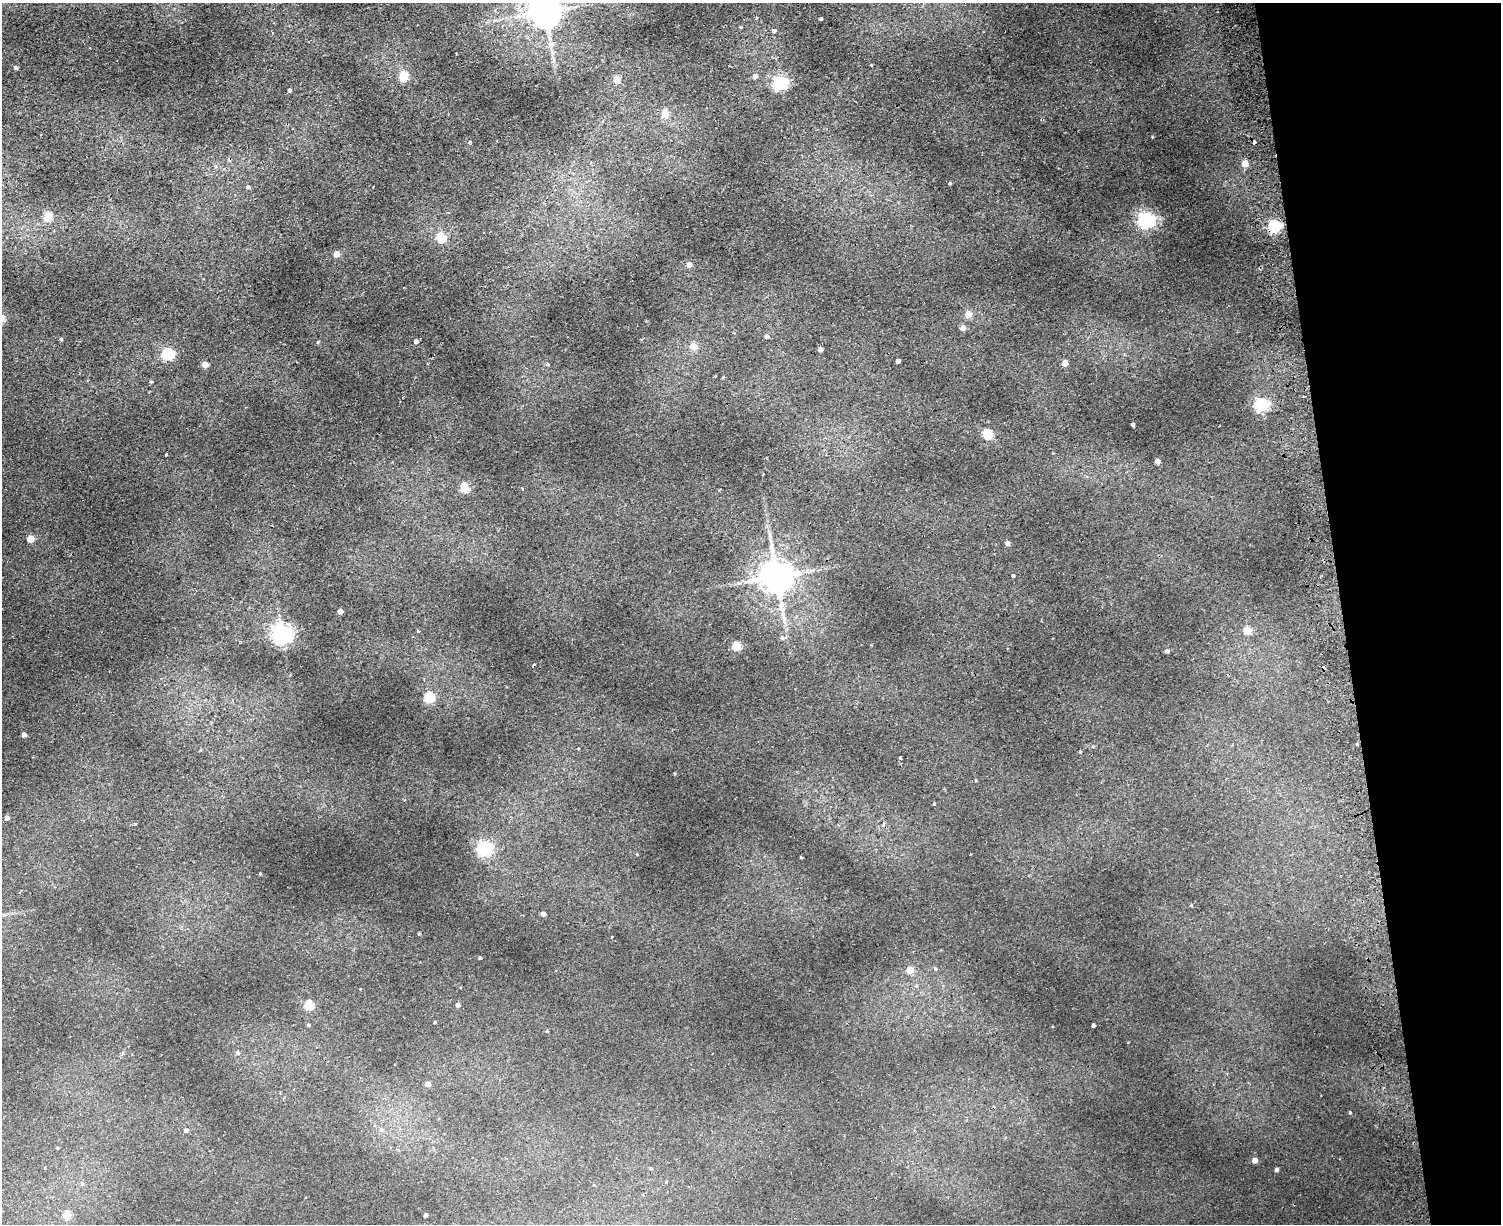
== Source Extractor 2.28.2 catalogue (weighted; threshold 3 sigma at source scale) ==
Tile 9 of 3 x 4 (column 3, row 3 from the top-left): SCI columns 3290-4788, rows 1279-2500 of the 4965 x 5000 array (HDU 1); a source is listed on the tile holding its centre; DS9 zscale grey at full resolution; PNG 1503 x 1226 px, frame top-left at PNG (2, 3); no overlay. Shown black and unused: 11% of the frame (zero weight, under 2 of 3 exposures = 4% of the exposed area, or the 3 px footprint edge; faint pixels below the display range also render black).
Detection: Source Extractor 2.28.2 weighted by HDU 2 'WHT'; one run over the whole footprint, this tile lists its part. Background 0.0318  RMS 0.0041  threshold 0.0185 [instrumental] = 3 sigma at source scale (4.5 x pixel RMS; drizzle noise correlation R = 1.50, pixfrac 1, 0.05/0.05 arcsec/px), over >= 5 px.
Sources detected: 96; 4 cosmic-ray / hot-pixel residue — not listed; the other 92 listed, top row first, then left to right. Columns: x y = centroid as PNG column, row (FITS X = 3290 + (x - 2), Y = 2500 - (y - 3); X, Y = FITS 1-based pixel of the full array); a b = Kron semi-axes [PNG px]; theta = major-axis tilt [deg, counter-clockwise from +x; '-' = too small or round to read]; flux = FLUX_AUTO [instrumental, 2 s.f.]
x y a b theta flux
545 12 9 9 - 840
821 19 3 3 - 0.57
740 27 4 4 - 0.36
774 31 4 4 - 1.7
456 54 2 2 - 0.27
554 61 7 4 70 0.72
15 68 3 3 - 0.81
403 76 5 5 - 19
755 76 4 4 - 2.2
616 79 5 5 - 7.4
780 83 6 6 - 91
289 90 4 3 - 0.94
665 114 5 5 - 8.8
469 142 3 3 - 0.92
1245 164 4 4 - 8.1
950 183 4 3 - 0.45
248 187 5 4 - 0.82
48 216 5 5 - 13
1146 220 6 6 - 140
1274 226 6 5 - 62
441 237 5 5 - 16
336 254 4 4 - 5.2
689 265 4 4 - 2.9
968 314 5 5 - 7.7
963 328 4 4 - 3.8
766 336 5 4 - 1.3
61 339 3 3 - 0.7
416 341 4 4 - 1.4
318 342 4 4 - 0.41
693 346 5 5 - 8.2
820 349 4 4 - 1.7
168 354 6 5 - 46
898 361 4 4 - 1.8
1065 363 4 4 - 4.5
547 364 5 5 - 0.67
205 365 4 4 - 5.3
151 382 4 4 - 0.42
1261 404 6 6 - 83
1133 425 4 3 - 0.85
987 434 7 5 -13 20
166 454 3 2 - 0.57
1157 461 4 4 - 2.6
464 488 5 5 - 17
522 489 4 2 - 0.33
770 535 9 4 -71 1.1
30 539 5 4 - 7.8
1007 543 4 4 - 1.7
1013 576 3 3 - 0.56
776 577 10 9 - 950
781 604 12 8 -87 3.3
340 611 4 4 - 2.9
784 620 15 6 84 2.3
418 631 3 3 - 0.32
1247 631 5 5 - 8.6
282 634 7 7 - 210
782 638 6 5 - 1.2
736 646 5 5 - 17
1167 651 4 4 - 1.2
429 697 5 5 - 25
24 735 4 4 - 1.7
1357 744 3 3 - 1.6
200 750 4 3 - 0.43
1080 752 3 3 - 0.33
900 757 3 3 - 0.75
934 804 4 3 - 0.36
7 818 4 4 - 1.9
135 824 4 3 - 0.57
883 825 5 3 - 0.53
484 848 8 6 37 90
970 854 2 2 - 0.3
1191 905 4 4 - 0.39
543 914 4 4 - 2
419 934 3 2 - 0.41
612 937 2 2 - 0.33
480 958 3 3 - 0.54
935 969 6 4 -69 0.59
910 970 5 5 - 6.3
309 1005 5 5 - 20
458 1005 4 4 - 1.3
308 1025 4 4 - 0.62
1093 1025 3 3 - 0.75
238 1053 5 5 - 0.89
428 1084 5 4 - 2.1
1350 1112 4 3 - 0.46
185 1130 4 4 - 1.1
381 1130 5 5 - 1.5
57 1148 4 3 - 0.41
1255 1160 4 4 - 2.7
650 1169 5 4 - 0.65
1276 1170 4 4 - 1.3
67 1215 5 5 - 11
425 1215 4 3 - 1
Overlapping masked pixels (flux is a lower limit): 1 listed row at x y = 1274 226
Isophote crosses this tile's border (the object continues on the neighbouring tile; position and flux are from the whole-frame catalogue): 1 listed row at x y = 545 12
Unlisted compact peaks at least as high as the median listed source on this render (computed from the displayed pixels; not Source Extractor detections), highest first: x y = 260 873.